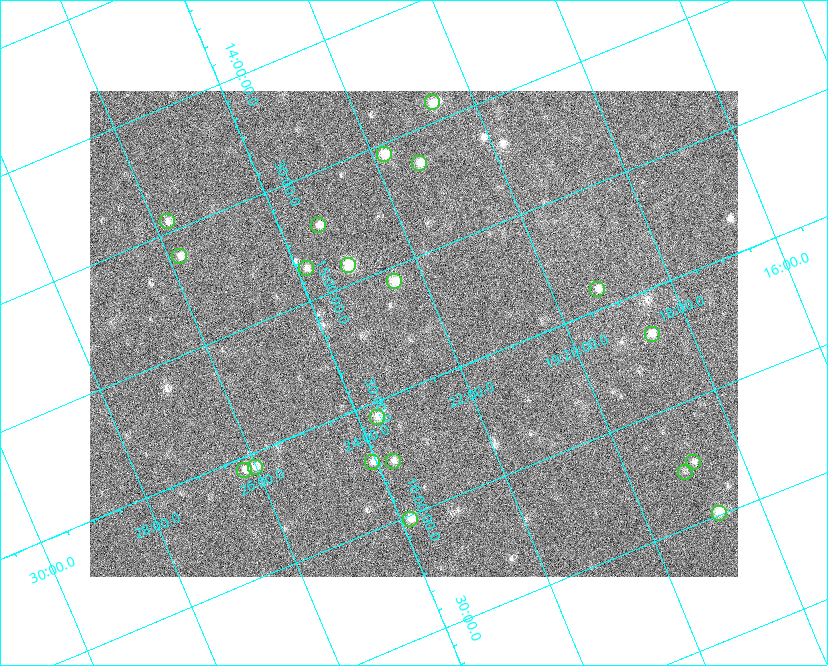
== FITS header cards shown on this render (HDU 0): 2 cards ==
NAXIS1  =                  648 / length of data axis 1
NAXIS2  =                  486 / length of data axis 2

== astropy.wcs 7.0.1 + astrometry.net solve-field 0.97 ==
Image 648 x 486 px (HDU 0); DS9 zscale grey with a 90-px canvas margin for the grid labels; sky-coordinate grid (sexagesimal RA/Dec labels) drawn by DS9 from the SOLVED WCS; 20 Tycho-2 reference stars matched to detected sources circled (green)
Header WCS: none
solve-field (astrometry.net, Tycho-2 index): SOLVED blind (the file carries no WCS)
Solved WCS: RA---TAN-SIP/DEC--TAN-SIP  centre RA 19:22:32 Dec +15:18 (290.63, +15.29 deg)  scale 15.3 arcsec/px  FOV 165.0' x 123.7'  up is -157 deg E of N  parity flipped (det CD > 0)
(file carries no celestial WCS; the grid is the blind solution)
Tycho-2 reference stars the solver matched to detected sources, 20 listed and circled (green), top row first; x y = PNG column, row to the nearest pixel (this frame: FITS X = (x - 90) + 1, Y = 486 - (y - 91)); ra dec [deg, ICRS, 3 dp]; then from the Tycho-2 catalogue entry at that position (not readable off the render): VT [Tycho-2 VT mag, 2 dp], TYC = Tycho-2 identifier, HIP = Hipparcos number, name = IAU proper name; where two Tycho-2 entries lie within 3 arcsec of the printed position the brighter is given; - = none
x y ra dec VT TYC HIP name
432 102 290.170 +14.419 7.86 1054-844-1 95082 -
384 154 290.452 +14.543 7.44 1054-679-1 - -
419 163 290.323 +14.634 7.66 1054-951-1 95132 -
167 221 291.441 +14.452 8.37 1067-789-1 - -
318 225 290.838 +14.713 8.21 1054-205-1 95303 -
179 256 291.451 +14.609 8.24 1067-445-1 95522 -
348 265 290.784 +14.921 6.67 1054-223-1 95287 -
306 268 290.960 +14.864 8.44 1054-411-1 - -
394 281 290.625 +15.059 7.77 1600-2349-1 - -
597 289 289.809 +15.416 8.37 1599-3313-1 94944 -
652 334 289.664 +15.681 7.94 1599-1947-1 94894 -
377 417 290.922 +15.560 8.69 1600-1874-1 - -
393 461 290.929 +15.760 8.70 1600-822-1 95334 -
372 462 291.017 +15.730 8.16 1600-168-1 - -
693 462 289.708 +16.250 8.60 1599-1761-1 - -
255 467 291.504 +15.557 8.17 1600-1630-1 95542 -
244 470 291.551 +15.552 8.28 1600-1749-1 95559 -
685 472 289.759 +16.274 9.33 1599-1589-1 - -
719 513 289.688 +16.488 7.07 1599-570-1 94905 -
410 519 290.960 +16.014 7.62 1600-1088-1 95346 -